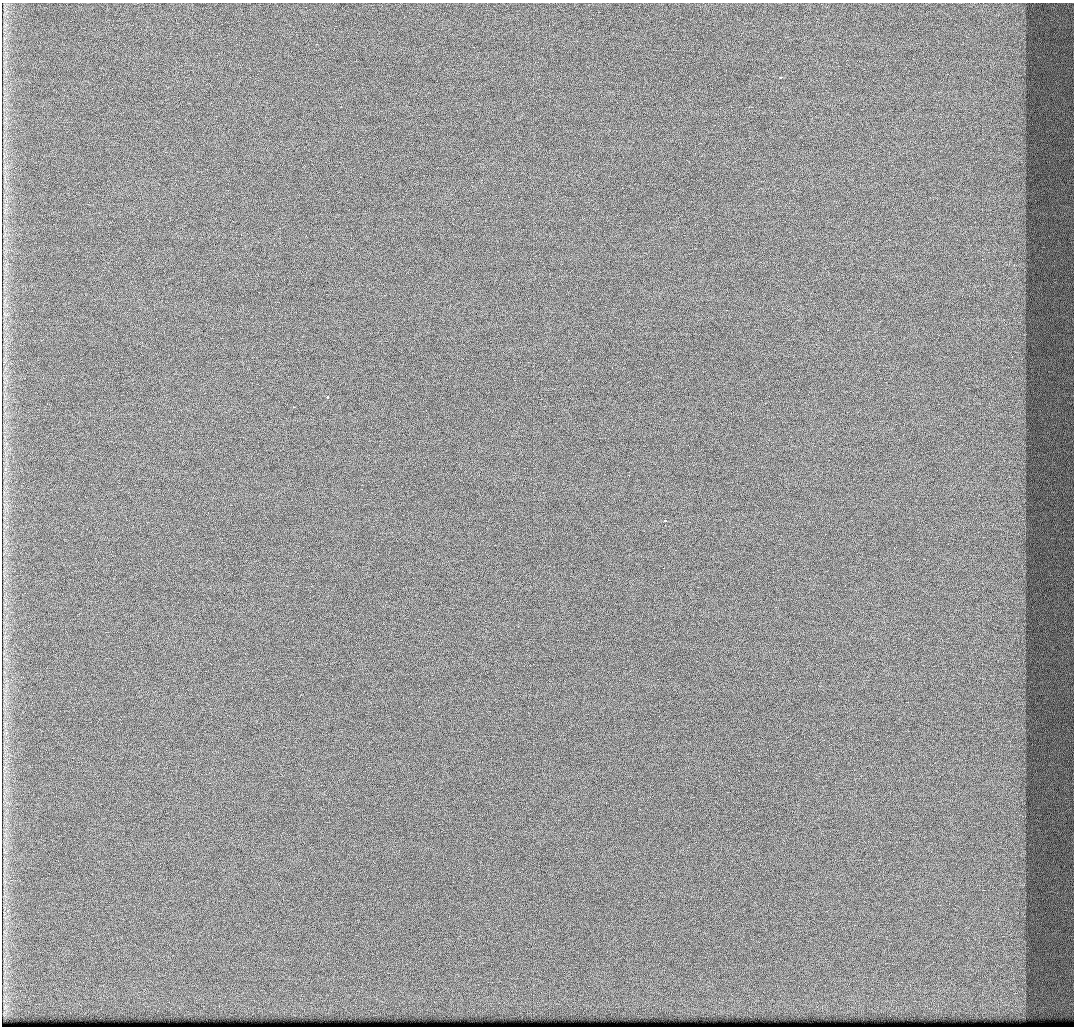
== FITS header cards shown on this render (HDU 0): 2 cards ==
NAXIS1  =                 1072 / Axis length
NAXIS2  =                 1024 / Axis length

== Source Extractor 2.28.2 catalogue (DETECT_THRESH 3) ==
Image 1072 x 1024 px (HDU 0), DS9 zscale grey, 1 PNG px = 1 image px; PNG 1076 x 1028 px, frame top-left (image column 1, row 1024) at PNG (2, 3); no overlay
Background 429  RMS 4.9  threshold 14.8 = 3 sigma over >= 5 px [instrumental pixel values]
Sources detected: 4; all 4 listed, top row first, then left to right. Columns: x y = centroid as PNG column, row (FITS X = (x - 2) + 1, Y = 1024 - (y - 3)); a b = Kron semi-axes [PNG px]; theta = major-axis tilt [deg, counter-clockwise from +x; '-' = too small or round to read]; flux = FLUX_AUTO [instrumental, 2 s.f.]
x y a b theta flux
780 77 3 2 - 1200
327 397 3 3 - 2300
294 407 3 2 - 390
664 521 3 3 - 860